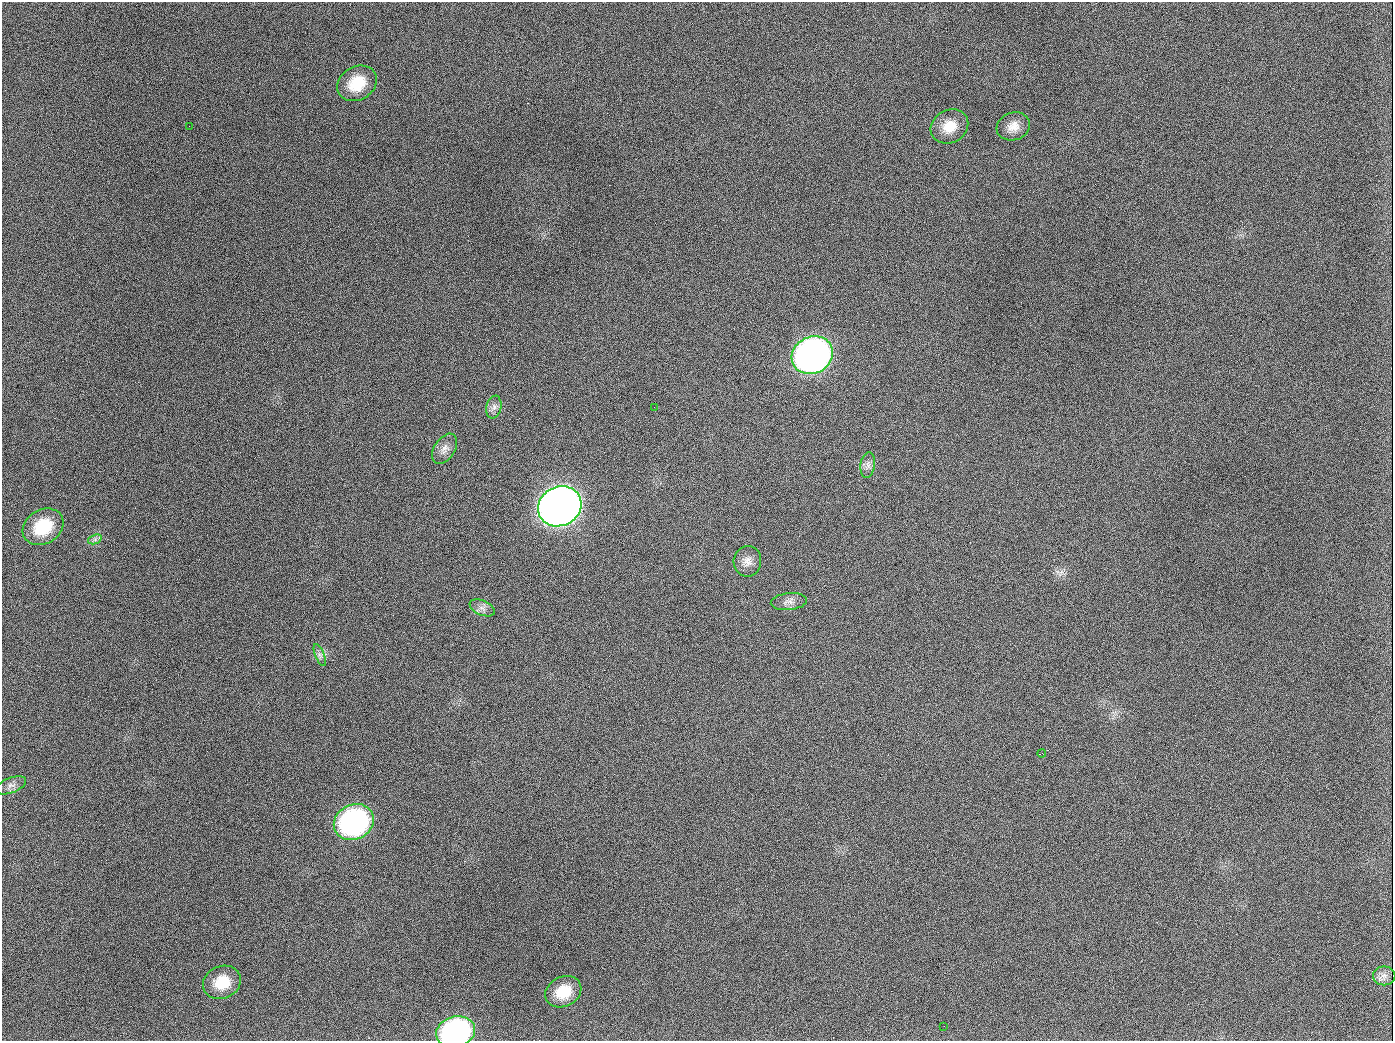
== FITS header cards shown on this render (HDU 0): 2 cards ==
NAXIS1  =                 1391
NAXIS2  =                 1039

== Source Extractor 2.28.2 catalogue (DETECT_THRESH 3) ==
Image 1391 x 1039 px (HDU 0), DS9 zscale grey, 1 PNG px = 1 image px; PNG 1395 x 1043 px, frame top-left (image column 1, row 1039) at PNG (2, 2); each listed source drawn as its Kron ellipse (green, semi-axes under 4 px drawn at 4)
Background 1420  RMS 67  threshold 201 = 3 sigma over >= 5 px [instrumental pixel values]
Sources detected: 24; all 24 listed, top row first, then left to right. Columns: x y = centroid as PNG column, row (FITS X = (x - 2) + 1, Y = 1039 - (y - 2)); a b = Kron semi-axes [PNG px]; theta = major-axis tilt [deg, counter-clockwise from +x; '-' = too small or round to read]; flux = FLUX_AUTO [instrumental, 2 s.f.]
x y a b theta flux
357 83 21 16 31 1.5e+05
189 126 2 2 - 6.3e+03
949 126 19 16 29 9.0e+04
1013 126 17 13 19 5.3e+04
812 355 21 18 26 2.5e+06
494 407 11 7 77 2.5e+04
654 407 2 2 - 3.5e+03
444 449 17 10 57 3.6e+04
868 465 13 7 82 2.2e+04
560 506 22 19 27 5.6e+06
43 527 21 17 31 2.0e+05
95 539 7 4 19 1.2e+04
747 561 15 13 83 4.1e+04
789 602 18 8 5 3.0e+04
482 608 13 7 -24 2.5e+04
320 655 12 4 -68 1.6e+04
1042 753 4 2 - 1.7e+04
11 785 16 7 21 2.6e+04
354 822 20 17 27 1.1e+06
1384 976 11 9 0 1.3e+04
222 982 19 16 23 1.2e+05
563 992 19 14 27 1.2e+05
944 1026 2 2 - 5.5e+03
456 1032 20 15 15 9.5e+05
At the frame edge (FLAGS 8, measured only in part): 1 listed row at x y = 456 1032